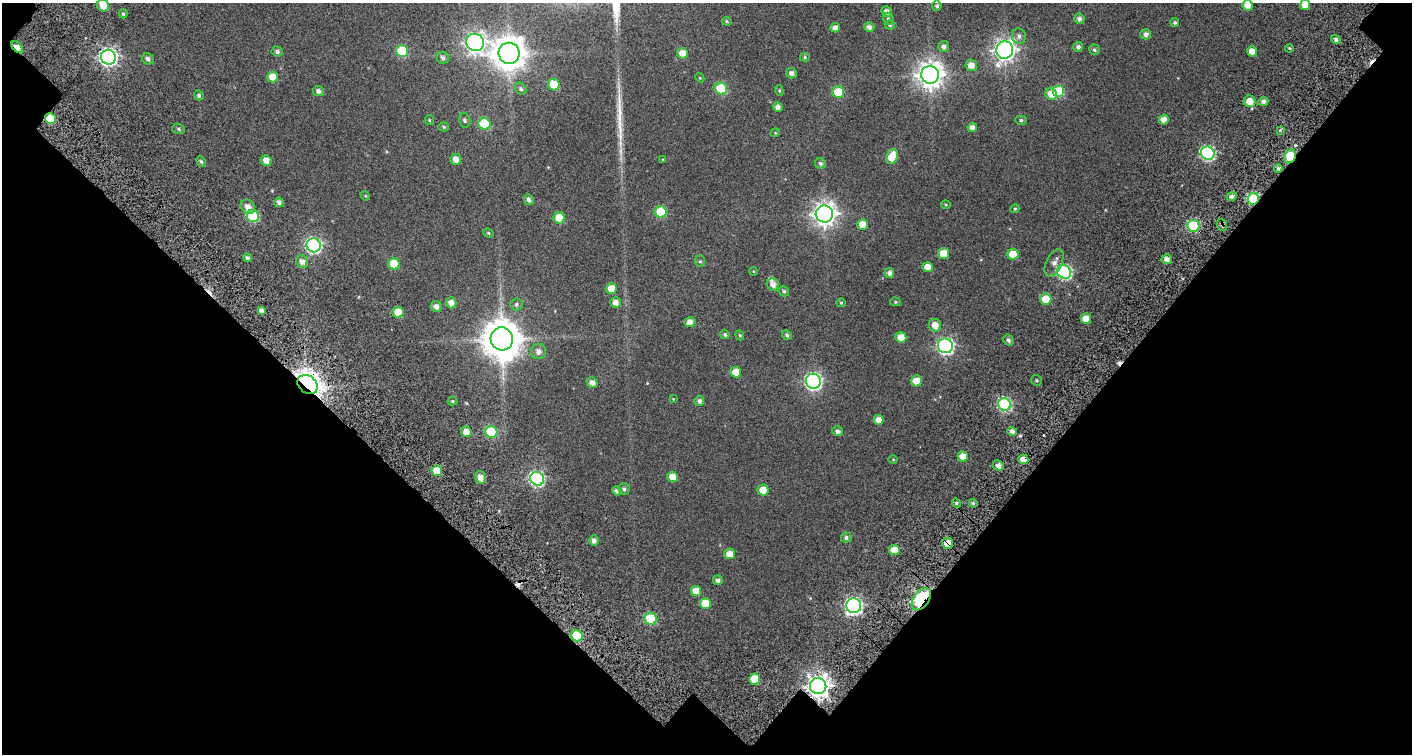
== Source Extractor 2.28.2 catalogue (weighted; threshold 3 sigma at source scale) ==
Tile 2 of 1 x 2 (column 1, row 2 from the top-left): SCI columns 174-1583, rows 124-875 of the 1752 x 1749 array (HDU 1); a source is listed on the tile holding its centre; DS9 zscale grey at full resolution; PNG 1414 x 756 px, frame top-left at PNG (2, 3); each listed source drawn as its Kron ellipse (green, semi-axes under 4 px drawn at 4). Shown black and unused: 44% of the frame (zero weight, under 7 of 19 exposures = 17% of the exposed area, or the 3 px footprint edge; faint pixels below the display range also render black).
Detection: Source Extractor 2.28.2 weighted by HDU 2 'WHT'; one run over the whole footprint, this tile lists its part. Background 0.0207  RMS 0.023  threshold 0.0941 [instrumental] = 3 sigma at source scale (4.09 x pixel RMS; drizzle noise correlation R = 1.36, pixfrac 0.8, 0.0396/0.0396 arcsec/px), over >= 5 px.
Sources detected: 169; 4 cosmic-ray / hot-pixel residue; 1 long thin detection or spike segment (spike, bleed or trail) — neither listed nor drawn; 1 inside a brighter listed object's ellipse — not listed separately; the other 163 listed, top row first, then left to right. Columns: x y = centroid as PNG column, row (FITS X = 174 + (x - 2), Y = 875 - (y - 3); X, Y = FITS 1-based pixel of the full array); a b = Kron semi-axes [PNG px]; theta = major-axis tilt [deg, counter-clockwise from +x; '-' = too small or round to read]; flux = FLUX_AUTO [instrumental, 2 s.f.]
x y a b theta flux
103 5 6 5 - 17
1247 5 5 5 - 12
1305 5 5 5 - 16
937 6 5 4 - 3.3
887 11 5 5 - 7.3
123 14 4 4 - 2.2
888 19 6 5 - 2.8
1079 19 5 5 - 5.8
727 21 5 4 - 1.9
1175 23 4 4 - 2.4
890 25 5 4 - 2.3
869 27 5 4 - 7.5
835 28 5 4 - 7.5
1146 34 5 5 - 6.5
1019 36 8 7 - 5.3
1336 39 5 4 - 4.8
475 42 9 8 - 730
17 47 7 4 -47 16
944 47 5 5 - 5.7
1078 47 5 5 - 4.5
1289 48 4 3 - 1.5
1005 50 9 8 - 980
1094 50 5 5 - 2.5
277 51 5 5 - 4.3
402 51 6 6 - 74
1252 51 5 5 - 14
509 53 10 10 - 2900
682 53 5 5 - 14
108 57 7 7 - 520
805 57 5 4 - 2.1
443 58 6 6 - 4.6
148 59 6 5 - 5.5
971 65 6 5 - 12
792 73 5 5 - 6.5
930 75 9 9 - 1700
273 77 5 5 - 22
700 78 5 3 - 1.3
554 84 6 5 - 44
521 89 6 5 - 3.7
721 89 6 6 - 93
318 91 5 5 - 5.2
779 91 5 4 - 1.8
838 92 6 6 - 52
1059 92 6 6 - 89
1051 94 6 5 - 16
199 95 5 4 - 3.6
1250 101 6 5 - 16
1263 101 5 4 - 5.6
778 107 5 4 - 7.2
50 119 5 5 - 38
429 120 5 4 - 1.8
465 120 7 5 -75 3.6
1021 120 6 4 0 2.5
1164 120 5 5 - 11
484 124 6 6 - 64
444 127 5 4 - 2
972 128 4 4 - 8.2
179 129 6 5 - 2.9
1280 130 4 4 - 2
775 133 4 3 - 1.2
1208 153 7 6 - 250
1290 156 7 5 67 63
892 157 8 5 67 33
456 159 5 5 - 11
266 160 6 5 - 12
663 160 4 3 - 1.2
201 161 5 4 - 2.4
820 164 5 5 - 4
1278 168 4 4 - 3.8
365 196 5 4 - 1.4
1231 196 5 4 - 5.1
1253 199 6 5 - 140
529 200 5 5 - 5.7
279 202 5 4 - 6
946 205 5 4 - 1.8
248 207 8 6 -48 9.9
1015 209 4 4 - 1.6
661 212 6 6 - 75
824 214 8 8 - 1200
253 216 6 6 - 110
559 218 5 5 - 36
863 224 5 5 - 20
1222 225 6 4 -69 3
1193 226 6 6 - 120
488 233 5 4 - 1.9
314 245 7 7 - 320
943 254 5 5 - 28
1013 254 5 5 - 27
247 258 5 4 - 3.7
1167 259 5 5 - 8.9
700 261 6 5 - 2.5
302 262 6 5 - 8
1054 263 14 7 63 9.4
394 264 6 5 - 50
927 267 5 5 - 14
753 271 4 3 - 1.3
1064 272 7 6 - 250
889 273 5 5 - 6.5
773 284 6 6 - 9.2
611 288 5 5 - 17
784 291 5 5 - 3
1046 299 6 5 - 27
615 302 5 5 - 9.1
896 302 5 4 - 1.9
451 303 5 5 - 10
841 303 5 4 - 1.8
516 304 6 6 - 3.5
436 307 6 5 - 8.5
261 311 4 4 - 7.2
398 312 5 5 - 35
1086 319 5 5 - 18
690 322 5 5 - 9.6
935 325 6 6 - 14
725 335 4 4 - 3.1
740 335 5 4 - 1.9
787 335 5 4 - 3.2
901 337 5 5 - 15
502 339 12 11 - 4400
1008 340 6 5 - 4.4
945 346 7 7 - 400
539 351 7 7 - 7.8
736 372 5 5 - 22
1037 380 6 5 - 2.8
813 381 7 7 - 410
916 381 6 5 - 22
592 383 5 5 - 9
308 384 11 8 -37 1800
673 399 4 4 - 0.95
452 401 5 4 - 1.9
699 401 5 5 - 4.8
1005 404 6 6 - 190
879 420 5 5 - 12
837 431 5 5 - 5
466 432 5 5 - 14
491 432 6 6 - 92
1012 432 5 4 - 6.1
963 456 5 5 - 14
893 459 4 3 - 1.1
1023 459 5 5 - 17
998 466 5 5 - 8.2
437 471 5 5 - 26
480 477 6 5 - 12
673 477 5 5 - 17
537 479 7 6 - 270
624 489 6 5 - 3.6
763 490 5 5 - 21
617 491 5 4 - 7.5
956 503 4 4 - 2.5
973 503 4 3 - 2.2
846 538 5 5 - 4
594 541 5 5 - 6.7
948 543 5 5 - 19
894 550 5 5 - 24
729 554 5 5 - 15
718 580 5 5 - 5.1
696 591 5 5 - 19
921 599 12 7 54 270
705 603 5 5 - 26
854 606 7 7 - 420
651 619 6 6 - 92
577 636 6 5 - 56
755 679 5 5 - 33
818 686 8 8 - 1200
Overlapping masked pixels (flux is a lower limit): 12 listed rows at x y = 17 47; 50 119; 1290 156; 1253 199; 1222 225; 1193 226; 308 384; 1023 459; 948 543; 921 599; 577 636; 818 686
Isophote crosses this tile's border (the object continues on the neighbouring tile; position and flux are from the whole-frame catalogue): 3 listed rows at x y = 103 5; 1247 5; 1305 5